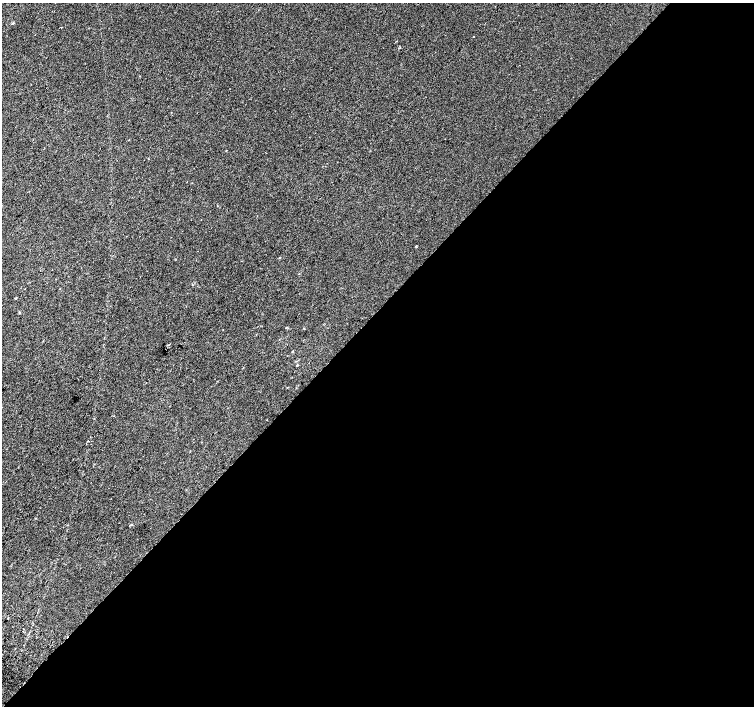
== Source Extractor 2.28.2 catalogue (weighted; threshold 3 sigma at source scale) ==
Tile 12 of 4 x 4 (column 4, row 3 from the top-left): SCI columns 4544-6046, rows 1673-3079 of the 6074 x 6092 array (HDU 1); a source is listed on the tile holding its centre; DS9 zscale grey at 2 x 2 block average (1 PNG px = mean of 2 x 2 image px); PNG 756 x 708 px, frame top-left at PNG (2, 3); no overlay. Shown black and unused: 56% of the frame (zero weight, under 2 of 3 exposures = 2% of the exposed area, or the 3 px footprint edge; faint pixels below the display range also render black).
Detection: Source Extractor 2.28.2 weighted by HDU 2 'WHT'; one run over the whole footprint, this tile lists its part. Background 2.66e-04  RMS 0.0069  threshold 0.0311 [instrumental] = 3 sigma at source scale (4.5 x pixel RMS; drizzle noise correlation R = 1.50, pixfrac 1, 0.0396/0.0396 arcsec/px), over >= 5 px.
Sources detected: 5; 1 cosmic-ray / hot-pixel residue — not listed; the other 4 listed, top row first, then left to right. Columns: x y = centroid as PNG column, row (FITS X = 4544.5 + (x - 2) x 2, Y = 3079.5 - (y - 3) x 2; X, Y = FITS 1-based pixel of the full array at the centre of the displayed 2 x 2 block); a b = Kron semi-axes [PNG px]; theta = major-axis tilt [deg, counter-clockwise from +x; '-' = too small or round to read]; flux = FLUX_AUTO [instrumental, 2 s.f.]
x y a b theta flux
61 28 2 2 - 0.57
473 37 2 2 - 2.1
297 365 2 2 - 1.1
88 441 2 2 - 3.1